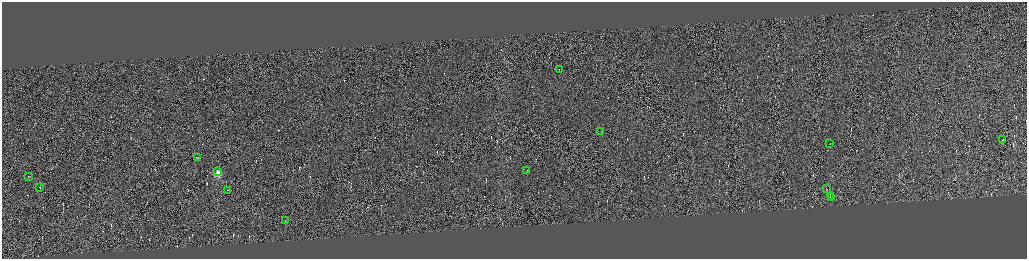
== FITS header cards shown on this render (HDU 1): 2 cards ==
NAXIS1  =                 4099
NAXIS2  =                 1026

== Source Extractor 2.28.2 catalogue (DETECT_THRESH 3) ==
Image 4099 x 1026 px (HDU 1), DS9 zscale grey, zoomed out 1/4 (1 PNG px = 4 x 4 image px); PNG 1029 x 261 px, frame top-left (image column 1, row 1025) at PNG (2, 2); each listed source drawn as its Kron ellipse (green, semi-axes under 4 px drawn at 4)
Background 0.116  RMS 4.2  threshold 12.7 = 3 sigma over >= 5 px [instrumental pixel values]
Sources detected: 322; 308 cannot appear on this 1/4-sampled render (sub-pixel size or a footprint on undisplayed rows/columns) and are neither listed nor drawn; the other 14 listed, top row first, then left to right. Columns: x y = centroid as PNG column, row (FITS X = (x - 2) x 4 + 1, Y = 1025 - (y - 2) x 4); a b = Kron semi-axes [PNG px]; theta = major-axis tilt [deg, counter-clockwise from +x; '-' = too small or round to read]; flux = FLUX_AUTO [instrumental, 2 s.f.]
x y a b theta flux
559 69 2 1 - 12000
601 131 2 1 - 13000
1003 139 2 1 - 15000
830 143 2 1 - 30000
198 157 3 1 - 63000
218 171 3 2 - 120000
527 171 2 1 - 17000
29 176 2 1 - 12000
40 187 2 1 - 32000
827 189 2 1 - 11000
228 190 2 1 - 31000
830 195 2 1 - 17000
832 197 2 1 - 22000
285 221 2 1 - 16000
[308 sub-pixel or undisplayed-footprint detections neither listed nor drawn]